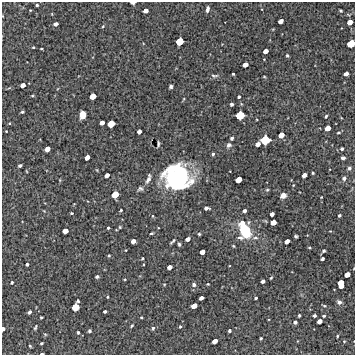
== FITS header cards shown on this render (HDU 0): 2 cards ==
NAXIS1  =                  353 /Length X axis
NAXIS2  =                  353 /Length Y axis

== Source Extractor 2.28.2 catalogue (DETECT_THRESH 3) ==
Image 353 x 353 px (HDU 0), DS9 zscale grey, 1 PNG px = 1 image px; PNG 357 x 357 px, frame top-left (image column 1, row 353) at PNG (2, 2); no overlay
Background 5890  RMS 320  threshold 961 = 3 sigma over >= 5 px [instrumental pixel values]
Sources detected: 139; all 139 listed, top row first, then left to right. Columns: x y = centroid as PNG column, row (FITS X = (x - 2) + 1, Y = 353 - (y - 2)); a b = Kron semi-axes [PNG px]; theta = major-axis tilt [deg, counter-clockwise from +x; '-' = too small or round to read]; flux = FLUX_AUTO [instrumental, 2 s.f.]
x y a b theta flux
133 3 5 3 - 6.0e+04
37 5 3 3 - 2.7e+04
207 9 5 3 - 6.9e+04
30 10 3 2 - 1.4e+04
146 11 5 4 - 1.1e+05
340 11 3 3 - 2.5e+04
281 21 5 4 - 1.1e+05
350 22 5 4 - 1.5e+05
56 24 4 3 - 7.4e+04
103 26 4 3 - 1.8e+04
179 41 6 5 - 2.9e+05
351 44 6 5 - 3.0e+05
33 47 3 2 - 1.7e+04
41 48 3 2 - 1.9e+04
266 51 5 4 - 1.1e+05
287 55 3 3 - 3.0e+04
245 65 5 4 - 1.2e+05
233 74 3 3 - 3.0e+04
346 74 4 4 - 9.6e+04
214 76 10 4 3 4.4e+04
264 77 3 2 - 1.7e+04
23 85 4 4 - 1.1e+05
171 87 4 3 - 4.2e+04
32 96 4 3 - 1.8e+04
93 96 5 5 - 2.1e+05
239 97 3 3 - 3.4e+04
183 99 5 3 - 1.9e+04
231 104 3 3 - 3.6e+04
22 112 3 3 - 3.2e+04
82 115 7 5 83 2.0e+05
240 115 7 6 - 3.8e+05
326 116 4 3 - 2.4e+04
9 123 3 3 - 1.9e+04
102 123 4 4 - 1.0e+05
111 124 6 5 - 2.7e+05
327 128 5 4 - 1.6e+05
6 131 3 2 - 1.4e+04
139 132 4 4 - 8.7e+04
338 133 4 2 - 2.4e+04
281 135 5 4 - 1.6e+05
232 138 3 3 - 3.8e+04
265 140 7 6 - 4.5e+05
158 144 8 3 -88 3.2e+04
258 144 4 4 - 1.1e+05
229 145 6 5 - 6.1e+04
47 149 5 4 - 1.4e+05
342 149 4 4 - 3.9e+04
213 154 3 3 - 3.4e+04
87 157 5 4 - 1.2e+05
343 158 4 3 - 5.2e+04
20 166 4 3 - 5.4e+04
349 168 5 4 - 4.1e+04
313 173 3 2 - 2.1e+04
107 175 4 4 - 1.0e+05
304 175 4 4 - 1.0e+05
177 177 22 22 - 3.0e+06
344 178 6 5 - 5.1e+04
148 179 13 5 70 9.8e+04
238 180 5 4 - 2.0e+05
140 189 7 6 - 5.1e+04
267 190 4 4 - 2.3e+04
115 194 6 5 - 2.5e+05
283 195 6 5 - 1.0e+05
206 208 5 3 - 6.4e+04
121 210 3 3 - 2.4e+04
44 211 4 4 - 1.6e+04
244 211 4 3 - 6.0e+04
72 213 3 2 - 2.5e+04
272 214 4 4 - 7.8e+04
339 215 3 3 - 3.8e+04
153 216 4 4 - 1.8e+04
273 222 5 4 - 1.6e+05
242 223 7 6 - 1.5e+05
120 227 4 3 - 2.2e+04
108 228 3 3 - 3.0e+04
65 231 5 4 - 1.5e+05
245 231 14 9 -60 8.3e+05
151 233 3 2 - 2.4e+04
199 234 3 3 - 2.5e+04
296 236 3 3 - 2.9e+04
240 238 7 5 -1 6.6e+04
255 238 7 5 -3 4.7e+04
188 239 4 4 - 8.8e+04
133 241 4 4 - 1.1e+05
173 241 7 3 45 3.4e+04
287 241 4 4 - 1.0e+05
179 244 4 3 - 3.2e+04
233 246 3 3 - 2.2e+04
309 247 4 3 - 1.9e+04
126 250 3 2 - 1.5e+04
324 251 5 3 - 2.7e+04
202 252 4 4 - 1.2e+05
109 256 3 3 - 2.3e+04
142 258 3 2 - 2.0e+04
322 259 4 3 - 4.3e+04
27 264 3 3 - 4.0e+04
169 267 5 4 - 1.1e+05
347 274 5 4 - 1.5e+05
97 277 4 3 - 3.2e+04
271 278 3 3 - 2.2e+04
125 279 3 3 - 1.7e+04
263 281 4 3 - 6.6e+04
12 282 4 3 - 2.9e+04
208 284 2 2 - 1.6e+04
341 284 7 5 -85 3.1e+05
194 285 5 5 - 5.2e+04
107 297 3 2 - 1.9e+04
201 298 4 4 - 8.6e+04
256 298 3 3 - 3.3e+04
78 301 4 3 - 3.0e+04
339 302 6 5 - 6.2e+04
194 306 5 4 - 1.6e+05
324 306 5 4 - 2.4e+04
75 307 6 5 - 2.9e+05
105 311 3 3 - 4.2e+04
30 312 4 3 - 5.5e+04
299 315 3 3 - 3.6e+04
314 316 4 3 - 5.3e+04
324 316 3 3 - 3.2e+04
41 317 3 3 - 2.8e+04
141 317 3 2 - 1.8e+04
320 321 5 4 - 1.1e+05
295 322 4 3 - 5.1e+04
132 326 5 3 - 2.3e+04
180 326 4 3 - 2.3e+04
35 327 6 3 71 2.9e+04
153 328 4 4 - 4.0e+04
3 329 4 3 - 6.7e+04
89 331 3 3 - 4.0e+04
229 331 3 3 - 3.3e+04
78 332 3 3 - 2.6e+04
45 334 5 3 - 2.1e+04
337 336 3 2 - 2.1e+04
261 338 3 3 - 2.2e+04
215 341 5 4 - 1.2e+05
344 341 4 4 - 2.2e+04
42 343 3 3 - 2.8e+04
30 346 3 2 - 2.0e+04
42 354 4 2 - 3.5e+04
At the frame edge (FLAGS 8, measured only in part): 4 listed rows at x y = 133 3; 351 44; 3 329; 42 354